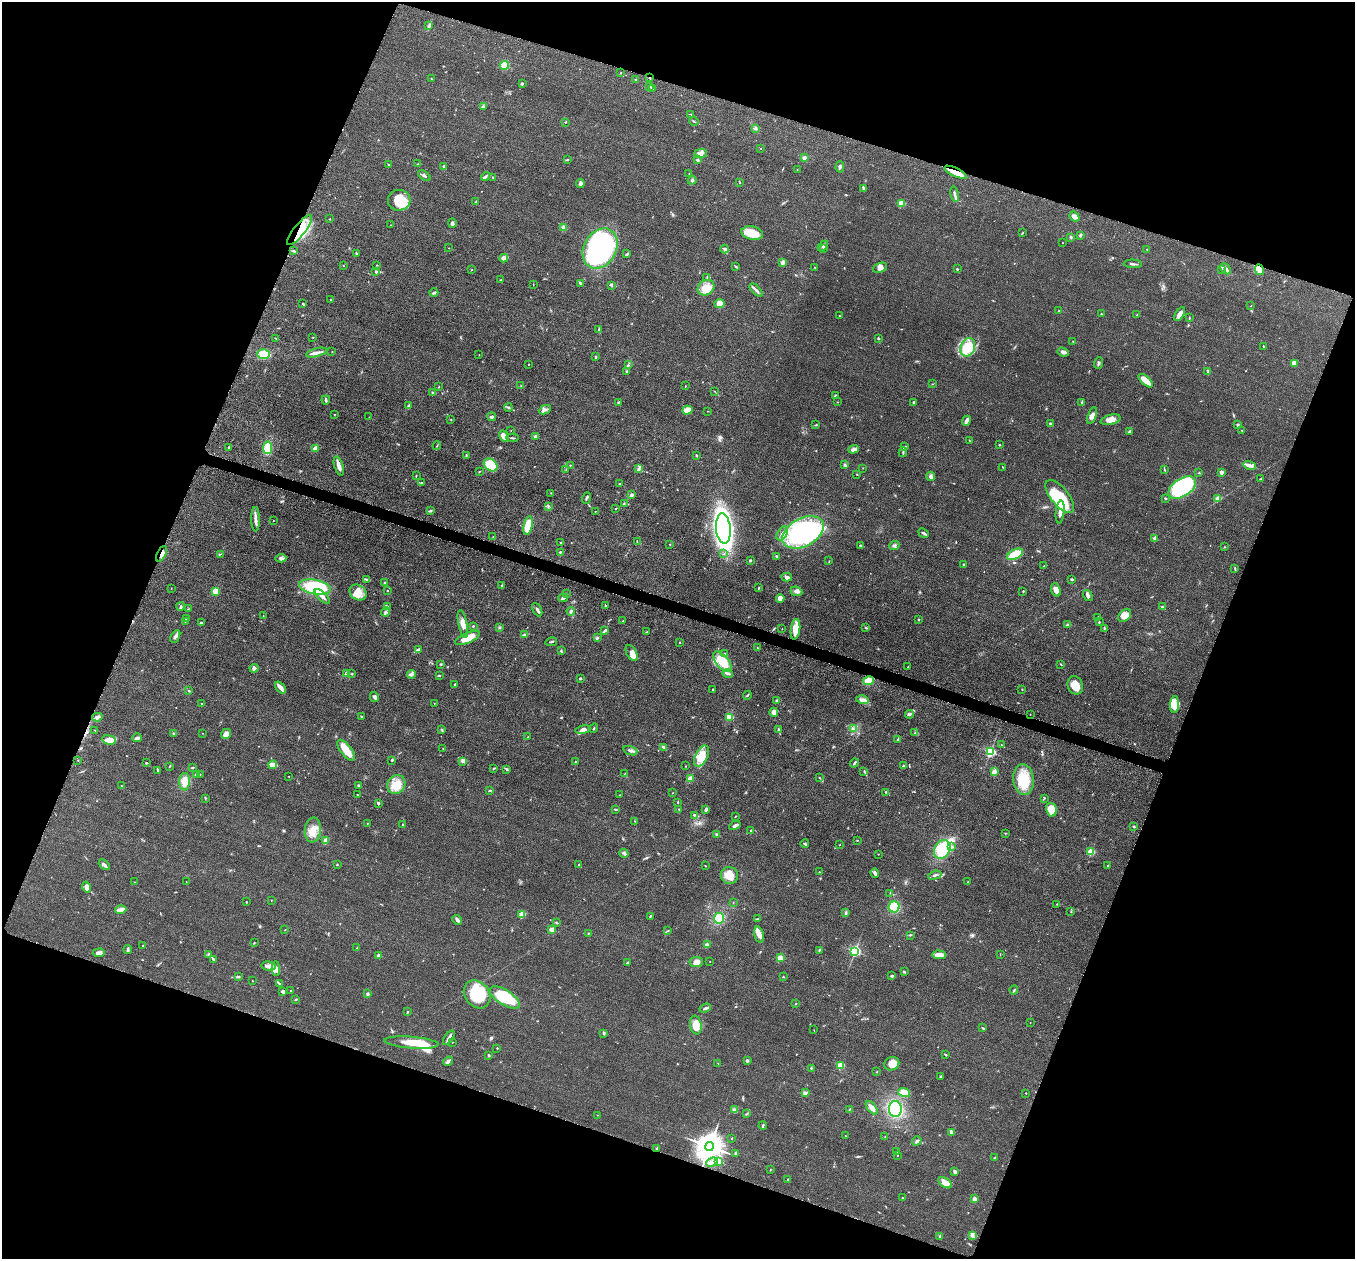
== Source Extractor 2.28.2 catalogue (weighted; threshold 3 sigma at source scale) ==
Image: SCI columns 33-5441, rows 197-5224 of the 5457 x 5502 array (HDU 1 of 3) = the unmasked area's bounding box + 8 px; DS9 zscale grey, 4 x 4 block average (1 PNG px = mean of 4 x 4 image px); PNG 1357 x 1261 px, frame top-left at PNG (2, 2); each listed source drawn as its Kron ellipse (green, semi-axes under 4 px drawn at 4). Shown black and unused: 40% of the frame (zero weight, under 3 of 5 exposures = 3% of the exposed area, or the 3 px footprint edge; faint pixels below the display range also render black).
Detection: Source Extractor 2.28.2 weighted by HDU 2 'WHT'. Background 0.0534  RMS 0.006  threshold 0.027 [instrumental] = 3 sigma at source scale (4.5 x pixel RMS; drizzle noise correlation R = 1.50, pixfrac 1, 0.05/0.05 arcsec/px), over >= 5 px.
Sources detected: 624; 2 too faint to see at this stretch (4 x 4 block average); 2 inside a brighter object's white glare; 1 cosmic-ray / hot-pixel residue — neither listed nor drawn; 14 coinciding with a brighter row at this scale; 42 inside a brighter listed object's ellipse — not listed separately; of the other 563, all 500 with FLUX_AUTO >= 1.05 (the completeness limit of this list) listed and drawn (63 fainter detections not listed), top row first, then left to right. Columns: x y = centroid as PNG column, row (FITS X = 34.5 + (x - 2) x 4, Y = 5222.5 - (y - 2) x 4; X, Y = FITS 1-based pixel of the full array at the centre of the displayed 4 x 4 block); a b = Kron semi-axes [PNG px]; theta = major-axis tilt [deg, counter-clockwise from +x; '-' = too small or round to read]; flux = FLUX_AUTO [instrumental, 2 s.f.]
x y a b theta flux
429 26 3 2 - 3.4
505 65 4 4 - 55
621 73 2 2 - 1.5
649 78 2 2 - 3.3
431 79 2 2 - 1.6
636 79 2 2 - 3.9
522 83 3 2 - 5.6
649 86 3 2 - 5.9
653 88 4 2 - 5.7
483 107 4 2 - 4.3
691 114 3 2 - 2.2
694 121 4 2 - 2.9
565 122 2 2 - 1.5
755 128 3 3 - 4.7
761 148 2 2 - 1.2
701 153 6 4 1 12
804 158 3 2 - 9.8
567 159 3 2 - 2.6
697 160 3 2 - 3.4
417 164 4 2 - 2.3
389 165 3 2 - 3
444 167 3 2 - 6.7
840 167 5 2 - 6.4
797 170 2 2 - 1.1
956 172 12 3 -26 40
689 174 2 2 - 1.3
424 175 7 2 -37 6.3
485 176 4 2 - 5.4
492 177 2 2 - 2.8
692 180 4 3 - 5
580 183 4 3 - 10
740 183 2 2 - 1.3
863 188 4 2 - 8
955 194 8 2 -79 8.6
399 200 11 10 - 89
476 202 3 2 - 3
901 203 2 2 - 170
1074 217 5 4 - 14
330 219 2 2 - 1.5
452 223 5 3 - 9
391 225 2 2 - 1.4
564 228 2 2 - 81
300 230 19 6 51 73
752 233 11 6 -12 77
1022 233 3 2 - 2.4
1080 235 4 2 - 6.7
1071 237 4 2 - 2.9
1062 243 2 2 - 1.6
823 246 6 2 47 5.3
448 248 2 2 - 1.1
824 248 3 2 - 3.1
600 249 21 16 60 790
724 249 4 3 - 7.5
1147 249 2 2 - 2.4
293 251 3 2 - 3.5
357 253 3 2 - 2.7
627 254 4 2 - 6.2
504 258 4 3 - 39
783 262 3 2 - 15
1133 264 9 2 -3 7.2
377 265 3 2 - 1.6
344 266 2 2 - 1.1
735 266 3 2 - 2.8
814 267 2 2 - 1.6
880 268 7 4 22 15
957 269 2 2 - 3.2
1221 269 3 2 - 4.5
1226 269 6 2 -45 14
471 270 2 2 - 1.5
1259 270 5 4 - 23
376 271 4 3 - 6.4
707 278 3 2 - 2.8
500 280 2 2 - 2.7
580 283 3 2 - 3.3
533 284 2 2 - 1.2
612 285 2 2 - 3.4
706 288 9 7 35 38
756 290 8 2 -45 8.6
434 293 4 3 - 6
331 299 3 2 - 2.5
303 304 3 2 - 3
719 304 5 4 - 40
1251 306 2 2 - 1.4
1058 311 2 2 - 1.2
1101 314 2 2 - 2.7
1180 314 8 3 59 23
1137 315 2 2 - 2.3
839 316 2 2 - 1.5
1189 318 3 2 - 2.2
599 330 4 2 - 3.8
313 337 2 2 - 1.6
276 338 3 2 - 1.6
878 338 2 2 - 4.8
1073 342 2 2 - 1.5
1263 346 2 2 - 3
968 347 9 7 69 50
332 351 2 2 - 1.4
1063 352 6 3 -19 12
316 353 11 3 14 15
263 354 6 5 - 61
479 355 2 2 - 1.1
596 357 3 2 - 3.8
1098 363 6 2 69 5.2
1294 363 3 2 - 33
529 364 2 2 - 1.4
628 364 2 2 - 1.6
627 371 2 2 - 2.4
1208 372 3 2 - 3.1
1146 381 9 3 -42 59
932 384 2 2 - 1.5
521 386 2 2 - 1.3
685 386 2 2 - 1.5
439 387 2 2 - 1.6
714 391 2 2 - 1.6
432 393 3 2 - 5
835 395 2 2 - 2.8
326 400 4 2 - 6.3
618 402 3 2 - 3.8
837 402 2 2 - 1.6
913 402 2 2 - 4.2
1082 402 2 2 - 2.3
408 406 4 2 - 6.3
509 408 4 2 - 3.7
545 410 6 3 26 10
687 410 5 4 - 34
708 411 2 2 - 1.4
334 414 2 2 - 1.3
1092 415 9 4 71 17
369 417 2 2 - 1.1
492 417 4 2 - 6.3
451 420 2 2 - 1.7
1111 420 10 5 14 27
966 421 5 2 - 19
1051 424 2 2 - 25
816 425 3 2 - 1.9
1238 425 3 2 - 5.6
511 430 2 2 - 1.2
1242 430 2 2 - 1.9
1129 431 3 2 - 7.1
504 436 6 3 -57 34
535 436 2 2 - 33
512 438 6 2 -2 4.7
969 440 2 2 - 1.5
999 445 3 2 - 2.2
437 446 4 2 - 2.9
229 447 2 2 - 2.3
905 447 3 2 - 4.5
267 448 6 4 80 63
315 448 3 3 - 17
854 449 5 3 - 16
903 452 5 2 - 4.3
466 455 3 2 - 2.6
696 455 3 2 - 3.1
491 465 7 5 -38 140
570 465 2 2 - 1.7
845 465 2 2 - 6.3
339 466 10 3 -72 19
1250 466 6 4 -16 11
1003 467 2 2 - 1.3
863 468 2 2 - 1.2
639 469 3 2 - 3.4
1164 469 3 2 - 2.5
566 470 2 2 - 1.1
479 472 2 2 - 1.9
1221 472 2 2 - 49
1199 473 2 2 - 2
857 474 2 2 - 2.4
416 476 2 2 - 1.6
931 476 5 3 - 8.7
1260 479 3 2 - 1.9
422 483 3 2 - 3.1
619 484 2 2 - 2
1182 487 15 9 33 230
551 493 2 2 - 1.1
631 495 2 2 - 9.8
1060 496 20 9 -51 160
586 498 5 2 - 5.6
1165 498 2 2 - 2.8
1218 498 4 3 - 22
624 503 2 2 - 1.5
548 506 3 2 - 2
616 509 2 2 - 1.6
431 511 4 2 - 2.9
595 511 2 2 - 1.2
1060 512 11 3 83 28
255 519 12 3 -89 17
273 521 2 2 - 1.5
528 526 9 4 79 76
723 529 15 7 -85 820
803 532 22 14 28 660
924 533 5 2 - 6.6
782 534 7 5 58 19
493 537 2 2 - 1.2
1155 538 3 3 - 9.3
637 541 3 2 - 1.3
561 543 2 2 - 2.1
670 544 2 2 - 1.3
894 545 5 2 - 6
861 546 4 2 - 2.8
1224 547 2 2 - 1.3
560 552 3 2 - 3.5
161 554 8 2 64 14
221 554 2 2 - 1.1
724 554 2 2 - 2.1
1015 554 8 4 27 81
776 556 3 3 - 4.2
281 558 5 3 - 7.4
750 560 2 2 - 5.5
829 561 2 2 - 1.3
964 564 3 2 - 3.1
1044 566 2 2 - 2.8
1235 568 3 2 - 2.3
787 577 5 3 - 10
367 579 2 2 - 3
1072 579 3 2 - 5.7
384 583 3 2 - 5.3
501 585 2 2 - 1.8
315 587 16 7 -10 240
171 588 2 2 - 1.6
759 588 3 2 - 2.3
1056 590 7 4 -69 22
215 591 4 3 - 28
388 591 2 2 - 1.3
796 591 6 4 -23 12
1023 591 2 2 - 2.4
358 593 9 7 -35 35
566 594 2 2 - 2.3
1088 595 6 3 -54 8.6
322 596 9 3 -44 15
563 598 5 2 - 8.6
780 598 4 3 - 33
605 606 2 2 - 3.4
181 607 4 2 - 5.8
388 607 2 2 - 1.9
1162 607 3 2 - 3.4
188 609 3 2 - 2.4
537 610 7 2 -62 8.7
571 611 4 3 - 6.2
385 612 4 3 - 7.5
1125 615 7 5 46 34
263 616 2 2 - 1.1
1098 618 2 2 - 5.6
186 619 3 2 - 3.1
918 619 2 2 - 2.4
623 621 2 2 - 1.1
185 622 2 2 - 1.3
201 622 3 2 - 3.1
1099 622 3 2 - 2.6
463 624 14 4 -79 28
1067 625 3 2 - 3.8
473 626 2 2 - 6.1
499 627 3 2 - 4.7
866 628 3 2 - 2.1
1104 628 3 2 - 3.3
782 629 2 2 - 1.4
795 629 10 4 83 50
605 630 3 3 - 5.3
646 632 2 2 - 1.8
524 635 2 2 - 2.4
175 636 6 2 60 8.8
467 638 13 5 23 54
597 638 3 3 - 4.9
551 642 6 2 13 4
680 643 2 2 - 2.3
758 648 2 2 - 1.4
418 649 4 2 - 3.7
561 651 3 2 - 3.5
632 653 9 5 -61 24
725 653 2 2 - 1.5
722 662 12 6 -49 93
441 664 2 2 - 2
1061 664 3 2 - 2.2
908 667 2 2 - 1.3
254 668 4 2 - 6
346 673 2 2 - 24
728 673 5 2 - 8.9
351 674 2 2 - 2.5
411 674 4 3 - 14
439 676 4 2 - 2.3
580 678 2 2 - 5.4
869 681 5 4 - 46
455 684 3 2 - 3.1
1075 685 9 7 -67 47
280 687 7 2 -49 26
1022 689 2 2 - 1.2
713 690 2 2 - 2.3
189 691 2 2 - 2.6
747 695 4 2 - 3.9
374 697 5 3 - 7.3
777 700 3 2 - 3
862 700 6 4 -14 13
202 704 3 2 - 2.2
434 704 2 2 - 1.1
1175 705 8 4 86 22
774 712 4 4 - 22
909 714 4 3 - 6.3
1030 714 2 2 - 1.4
361 716 2 2 - 2.5
97 717 5 3 - 8
729 717 2 2 - 180
594 728 5 2 - 2.8
441 729 2 2 - 1.8
853 729 3 2 - 2.5
95 730 3 2 - 1.7
583 730 7 3 10 20
779 730 3 2 - 3.1
174 733 3 2 - 3.5
203 733 2 2 - 1.3
915 733 2 2 - 2.1
226 734 5 5 - 21
528 737 2 2 - 2.3
137 738 5 3 - 6.5
898 739 2 2 - 5.9
109 740 7 5 -10 26
1001 745 2 2 - 2.2
664 747 3 2 - 2.3
443 748 2 2 - 1.2
346 750 12 5 -52 53
630 751 7 3 -19 10
990 752 2 2 - 540
702 756 11 6 63 75
78 760 2 2 - 1.6
392 760 3 2 - 2.9
463 761 4 3 - 7.4
575 762 2 2 - 1.8
146 763 3 2 - 2.4
854 763 5 2 - 4.2
273 765 4 2 - 56
169 766 3 2 - 2.2
686 766 2 2 - 1.3
903 766 4 2 - 3.4
192 767 4 2 - 2.9
493 768 2 2 - 2.3
507 769 3 2 - 5
157 770 3 2 - 4.2
864 771 2 2 - 2.6
994 772 3 3 - 17
200 774 2 2 - 1.4
624 774 2 2 - 1.3
196 775 2 2 - 15
289 776 2 2 - 2.1
819 778 2 2 - 2.8
690 779 2 2 - 110
1023 779 15 10 -83 87
185 782 9 5 88 39
121 785 2 2 - 1.2
358 785 2 2 - 2.3
396 785 10 8 53 54
489 791 3 2 - 3
886 792 2 2 - 3.2
672 793 2 2 - 1
357 795 2 2 - 1.9
620 795 2 2 - 1.2
205 798 3 2 - 2.3
1044 798 2 2 - 2.3
678 802 2 2 - 1.9
378 803 2 2 - 7.2
616 809 3 2 - 3.1
679 809 2 2 - 2.1
706 810 2 2 - 7.3
1051 810 7 5 -74 39
694 815 2 2 - 4.1
735 817 2 2 - 1.3
635 821 2 2 - 2
367 823 2 2 - 1.6
403 824 2 2 - 2.6
735 825 6 3 29 9.6
1133 826 3 2 - 3.3
313 830 12 8 84 44
750 831 2 2 - 1.7
1005 833 2 2 - 1.9
717 835 4 3 - 5.9
326 840 2 2 - 49
857 840 3 2 - 1.8
805 844 4 2 - 6
840 845 2 2 - 1.4
951 847 4 3 - 5.8
942 849 10 7 61 130
1091 852 2 2 - 200
624 853 4 3 - 6.5
878 854 2 2 - 1.5
104 865 6 3 -43 8.4
337 865 2 2 - 2.6
579 865 2 2 - 4.3
705 866 2 2 - 1.7
1107 866 2 2 - 1.7
819 872 2 2 - 1.4
875 873 4 3 - 9.2
729 875 8 8 - 46
935 875 7 2 18 7.5
134 882 2 2 - 1.3
186 882 2 2 - 1.2
967 882 3 2 - 1.3
87 887 5 4 - 17
890 893 2 2 - 1.2
271 900 2 2 - 1.1
246 902 2 2 - 2.5
733 902 2 2 - 1.3
1057 904 2 2 - 1.9
894 907 5 5 - 65
121 910 5 3 - 43
1071 912 2 2 - 1.2
846 913 3 3 - 4.6
522 914 2 2 - 120
650 916 3 2 - 3.6
719 918 5 5 - 62
757 919 2 2 - 2.2
457 920 5 3 - 8.2
556 923 4 2 - 3.3
285 930 2 2 - 1.3
552 930 4 3 - 12
668 931 2 2 - 2.6
588 934 2 2 - 2
759 935 8 4 -75 25
910 935 2 2 - 3.1
254 943 2 2 - 1.6
707 945 3 2 - 11
143 946 2 2 - 1.6
357 948 3 2 - 2.5
128 949 4 2 - 6.8
819 950 3 2 - 2.9
855 951 2 2 - 650
99 953 6 3 4 14
208 954 3 2 - 1.4
379 955 2 2 - 36
939 955 7 3 -2 26
1000 955 2 2 - 1
780 958 2 2 - 66
213 959 3 2 - 3.1
710 961 2 2 - 1.1
696 962 7 5 7 23
628 963 3 2 - 6.8
269 966 7 4 -9 17
276 969 7 4 -88 15
904 972 3 2 - 3.2
892 976 3 2 - 5.1
238 977 3 2 - 3.6
783 977 2 2 - 3
252 981 2 2 - 1.6
280 983 2 2 - 1.8
291 990 2 2 - 1.8
1014 990 4 2 - 3.4
283 991 3 2 - 13
368 994 2 2 - 18
477 994 15 12 -51 140
505 997 17 7 -32 190
296 999 3 2 - 2.9
796 1004 2 2 - 2.5
705 1008 6 2 20 9.9
407 1012 3 2 - 2.5
1030 1023 2 2 - 1.1
696 1025 9 5 -80 46
982 1028 3 2 - 3.5
814 1030 2 2 - 1.2
604 1033 4 2 - 3.6
449 1038 8 3 56 11
452 1042 2 2 - 1.1
412 1043 27 5 -4 74
497 1048 2 2 - 3.4
489 1055 2 2 - 5.7
946 1055 2 2 - 3.2
448 1061 5 3 - 7.8
747 1061 2 2 - 19
718 1063 2 2 - 1.1
892 1064 8 6 22 40
841 1065 2 2 - 170
811 1068 2 2 - 3
877 1072 2 2 - 1.5
941 1076 2 2 - 4.4
904 1092 6 4 -18 39
805 1093 4 3 - 9.9
1026 1093 2 2 - 1.3
872 1108 8 3 -51 25
850 1109 4 2 - 3.4
895 1109 8 6 -90 160
734 1110 3 3 - 13
747 1113 4 2 - 3.5
597 1115 2 2 - 1.6
763 1126 4 2 - 3.7
951 1132 4 3 - 12
846 1136 2 2 - 1.7
885 1137 2 2 - 1.6
732 1138 2 2 - 1.3
917 1141 5 3 - 7.1
710 1146 4 4 - 6600
657 1148 3 2 - 4
896 1152 2 2 - 1.3
736 1153 3 2 - 4.3
897 1155 2 2 - 1.5
994 1158 3 2 - 1.7
719 1161 3 2 - 16
712 1162 6 3 21 9.1
770 1170 2 2 - 1.5
955 1172 2 2 - 12
788 1180 3 2 - 1.7
945 1183 8 4 -33 27
902 1198 3 2 - 2.3
974 1199 2 2 - 58
972 1235 3 3 - 6
940 1236 2 2 - 2.5
Overlapping masked pixels (flux is a lower limit): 5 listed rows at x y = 649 78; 956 172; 300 230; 161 554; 710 1146
Diffuse or blended objects may show on this block-average render without a row.